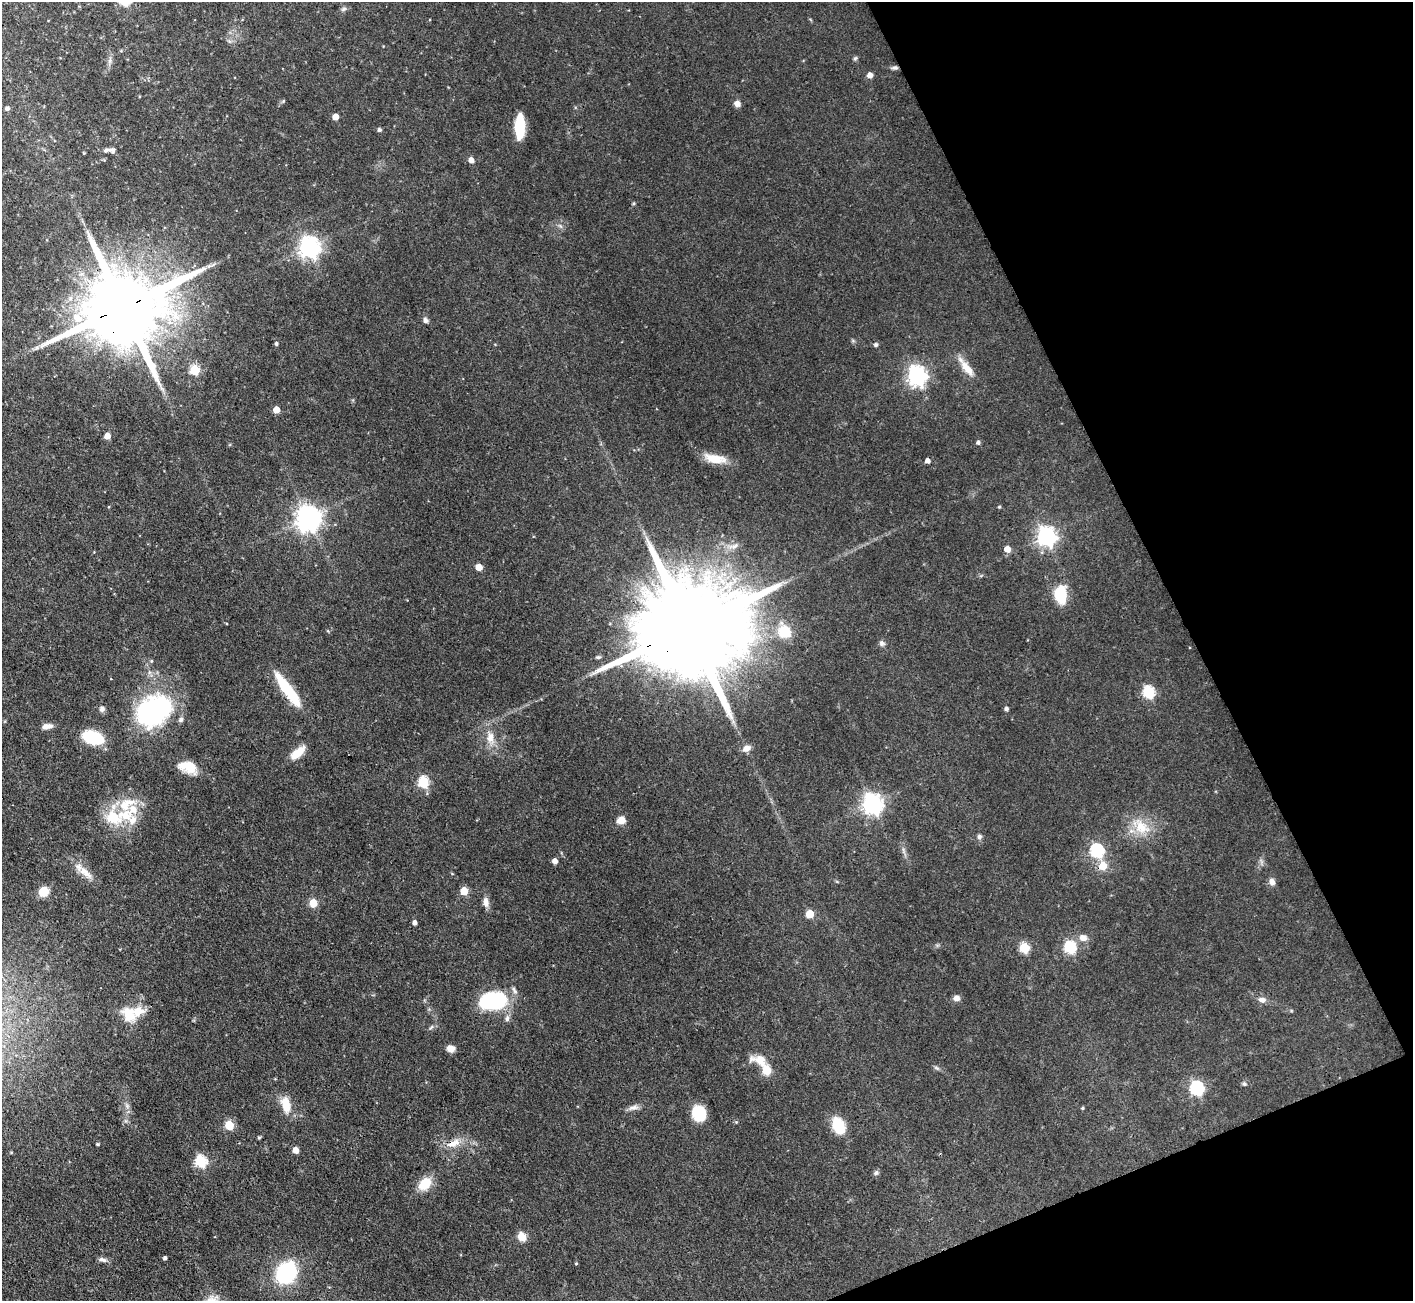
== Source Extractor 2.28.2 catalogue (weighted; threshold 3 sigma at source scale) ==
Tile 12 of 4 x 4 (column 4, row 3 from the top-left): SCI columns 4236-5646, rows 1586-2884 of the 5648 x 5635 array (HDU 1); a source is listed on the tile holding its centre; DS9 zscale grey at full resolution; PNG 1415 x 1303 px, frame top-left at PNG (2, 2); no overlay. Shown black and unused: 20% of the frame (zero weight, under 3 of 4 exposures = <1% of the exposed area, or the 3 px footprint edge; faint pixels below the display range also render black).
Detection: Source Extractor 2.28.2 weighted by HDU 2 'WHT'; one run over the whole footprint, this tile lists its part. Background 0.0581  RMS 0.0044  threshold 0.0199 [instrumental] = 3 sigma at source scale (4.5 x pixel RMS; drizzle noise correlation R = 1.50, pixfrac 1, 0.05/0.05 arcsec/px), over >= 5 px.
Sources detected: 102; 7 inside a brighter listed object's ellipse — not listed separately; the other 95 listed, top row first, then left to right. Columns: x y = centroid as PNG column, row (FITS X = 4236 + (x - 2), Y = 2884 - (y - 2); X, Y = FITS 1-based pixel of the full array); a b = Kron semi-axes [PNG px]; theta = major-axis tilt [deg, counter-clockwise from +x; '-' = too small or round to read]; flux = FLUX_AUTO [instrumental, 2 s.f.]
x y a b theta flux
344 9 8 5 27 0.97
855 58 6 5 - 0.69
895 68 9 5 6 1.1
870 75 5 5 - 2.6
737 104 7 6 - 2.1
7 108 5 4 - 1.3
335 117 5 4 - 4.5
520 126 21 8 89 17
379 130 4 4 - 1
112 150 10 6 -5 1.2
84 153 3 3 - 0.37
471 160 5 5 - 2.9
634 203 5 3 - 0.49
309 247 7 7 - 250
122 308 27 19 22 7000
78 318 13 10 -44 6
426 320 7 6 - 1.4
276 344 4 4 - 0.87
876 345 5 5 - 0.86
966 367 31 9 -52 5.8
195 370 5 5 - 21
917 375 7 7 - 200
276 409 5 5 - 5
107 436 5 5 - 4
978 443 5 4 - 0.98
715 459 27 10 -10 7.7
927 461 4 4 - 1.9
999 507 4 4 - 0.49
308 518 8 8 - 410
1046 536 7 7 - 200
1007 549 5 5 - 4.5
479 567 5 5 - 6
1060 594 20 13 -88 12
688 628 52 21 23 17000
784 632 21 18 -26 9.2
882 643 8 7 - 1.3
288 690 39 9 -54 21
1148 692 6 6 - 41
102 709 7 6 - 1.4
1006 709 4 4 - 1.1
154 711 42 31 34 61
47 726 13 6 6 2.5
490 737 16 10 85 4.7
92 738 19 11 -17 19
746 748 10 7 27 2.6
297 753 20 8 40 6.2
188 767 20 12 -17 8.9
423 782 6 5 - 34
872 804 8 7 - 210
124 815 29 17 -2 15
113 817 9 8 - 16
621 820 10 8 7 3.3
1141 827 23 16 -54 11
979 837 7 6 - 1.1
1097 851 6 6 - 65
555 861 5 4 - 2.5
1103 866 6 6 - 8.8
85 873 24 9 -38 5.2
1272 882 8 6 -68 2
44 891 9 8 - 7.2
464 891 5 5 - 11
486 902 12 7 -84 2.6
313 903 5 5 - 10
810 914 5 5 - 11
415 923 4 4 - 1.7
1083 938 10 8 -16 2.9
1070 947 6 6 - 31
1024 948 5 5 - 21
956 998 7 6 - 2.1
492 1000 31 18 8 30
1262 1000 9 7 -11 2.2
128 1014 21 16 -55 9.5
507 1018 8 5 89 1.4
451 1048 7 6 - 3.6
760 1060 25 12 -13 6.1
1244 1084 6 5 - 0.72
1196 1088 6 6 - 69
286 1105 21 11 -76 6.7
633 1107 15 6 11 2
1083 1108 4 4 - 0.49
699 1113 13 11 -68 15
229 1125 5 5 - 17
838 1126 19 12 -65 12
259 1137 6 4 2 0.49
454 1143 20 9 25 5.2
97 1144 4 4 - 0.48
296 1150 5 4 - 4.2
201 1161 6 5 - 39
876 1173 7 6 - 1
425 1184 13 10 47 10
522 1237 8 7 - 5.3
165 1258 4 3 - 0.99
103 1260 11 5 -15 1.5
576 1263 4 3 - 0.42
286 1273 17 14 53 42
Overlapping masked pixels (flux is a lower limit): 4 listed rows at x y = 895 68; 122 308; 688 628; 454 1143